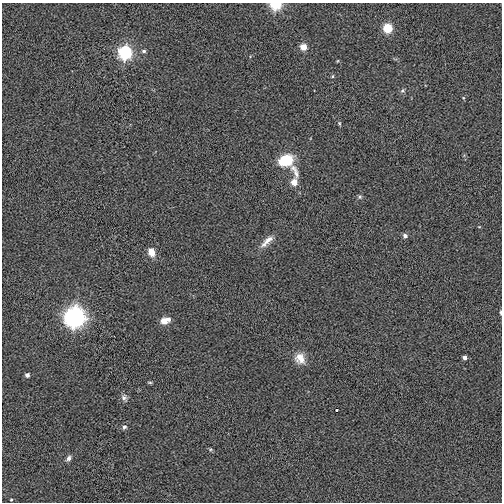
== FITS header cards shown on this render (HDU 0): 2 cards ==
NAXIS1  =                  500
NAXIS2  =                  500

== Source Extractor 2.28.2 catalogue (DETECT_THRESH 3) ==
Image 500 x 500 px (HDU 0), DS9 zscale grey, 1 PNG px = 1 image px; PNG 504 x 504 px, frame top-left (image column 1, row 500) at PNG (2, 3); no overlay
Background -0.00816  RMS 0.24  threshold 0.71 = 3 sigma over >= 5 px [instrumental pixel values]
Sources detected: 29; all 29 listed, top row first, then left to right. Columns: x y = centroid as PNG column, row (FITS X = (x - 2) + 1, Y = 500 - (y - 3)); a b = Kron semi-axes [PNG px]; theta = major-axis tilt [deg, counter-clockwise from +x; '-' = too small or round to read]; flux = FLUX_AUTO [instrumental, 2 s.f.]
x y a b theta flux
276 4 6 5 - 980
388 28 5 5 - 650
304 47 5 4 - 220
144 51 5 4 - 36
125 52 7 6 - 2300
337 61 4 3 - 12
333 76 5 3 - 17
402 91 7 4 57 28
339 123 6 4 -72 19
286 160 14 10 18 580
295 171 22 8 -64 150
294 182 5 5 - 220
360 197 6 5 - 27
405 236 5 5 - 57
267 241 21 7 43 140
151 252 10 7 -65 150
501 312 5 2 - 30
75 316 8 8 - 7100
169 319 7 4 -78 52
164 321 5 5 - 230
300 358 14 12 -59 200
465 358 4 4 - 70
27 375 4 4 - 67
150 382 7 3 -8 18
124 397 9 8 - 56
337 410 3 3 - 76
124 427 6 5 - 35
69 458 7 5 55 54
11 499 4 3 - 14
At the frame edge (FLAGS 8, measured only in part): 2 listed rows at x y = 276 4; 501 312